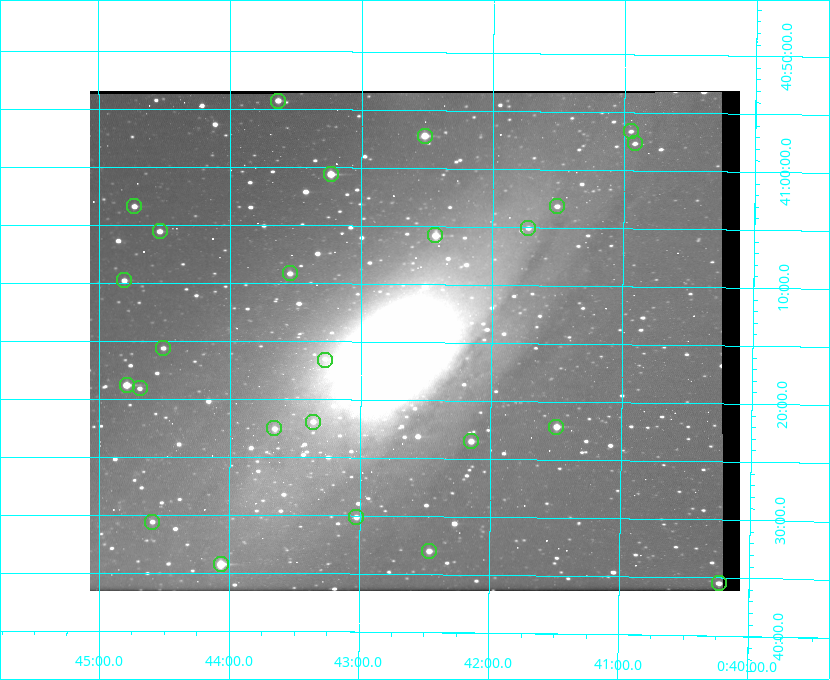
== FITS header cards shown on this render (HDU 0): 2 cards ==
NAXIS1  =                  650 / Width of table row in bytes
NAXIS2  =                  500 / Number of rows in table

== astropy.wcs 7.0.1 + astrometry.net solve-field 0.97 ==
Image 650 x 500 px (HDU 0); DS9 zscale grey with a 90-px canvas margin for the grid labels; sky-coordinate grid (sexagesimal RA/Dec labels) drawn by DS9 from the SOLVED WCS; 25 Tycho-2 reference stars matched to detected sources circled (green)
Header WCS: none
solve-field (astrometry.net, Tycho-2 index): SOLVED blind (the file carries no WCS)
Solved WCS: RA---TAN-SIP/DEC--TAN-SIP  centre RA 00:42:35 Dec +41:15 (10.65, +41.25 deg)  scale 5.18 arcsec/px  FOV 56.1' x 43.1'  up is +180 deg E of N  parity flipped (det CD > 0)
(file carries no celestial WCS; the grid is the blind solution)
Tycho-2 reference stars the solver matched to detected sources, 25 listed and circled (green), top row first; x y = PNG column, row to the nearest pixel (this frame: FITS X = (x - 90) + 1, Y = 500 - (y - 91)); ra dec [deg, ICRS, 3 dp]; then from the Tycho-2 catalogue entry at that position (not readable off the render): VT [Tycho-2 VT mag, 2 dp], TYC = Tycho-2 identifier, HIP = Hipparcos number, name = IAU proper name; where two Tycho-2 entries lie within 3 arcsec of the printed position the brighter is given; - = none
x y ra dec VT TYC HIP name
278 101 10.910 +40.904 10.39 2801-1024-1 - -
631 131 10.238 +40.944 11.79 2801-2058-1 - -
425 136 10.629 +40.954 9.37 2801-2009-1 3333 -
635 143 10.230 +40.961 11.47 2801-2047-1 - -
331 174 10.809 +41.009 9.29 2801-2078-1 - -
134 206 11.183 +41.057 10.65 2801-1540-1 - -
557 206 10.377 +41.053 11.36 2801-2079-1 - -
528 228 10.431 +41.085 11.65 2801-2062-1 - -
160 231 11.135 +41.093 10.71 2801-1503-1 - -
435 235 10.609 +41.097 10.73 2801-2063-1 - -
290 273 10.886 +41.153 10.99 2801-2037-1 - -
124 280 11.202 +41.163 10.95 2801-1544-1 - -
163 348 11.127 +41.260 11.28 2805-390-1 - -
325 360 10.818 +41.276 11.21 2805-2125-1 - -
127 385 11.198 +41.314 9.30 2805-117-1 - -
140 388 11.172 +41.318 11.25 2805-108-1 - -
313 422 10.841 +41.366 11.19 2805-2131-1 - -
556 427 10.374 +41.370 10.16 2805-213-1 - -
274 428 10.914 +41.376 10.74 2805-2142-1 - -
471 441 10.538 +41.392 10.59 2805-2135-1 - -
356 517 10.757 +41.502 11.21 2805-2136-1 - -
152 522 11.148 +41.510 11.65 2805-2178-1 - -
429 551 10.616 +41.550 10.67 2805-2192-1 - -
221 564 11.016 +41.571 9.16 2805-2199-1 3447 -
719 583 10.058 +41.591 11.18 2805-663-1 - -